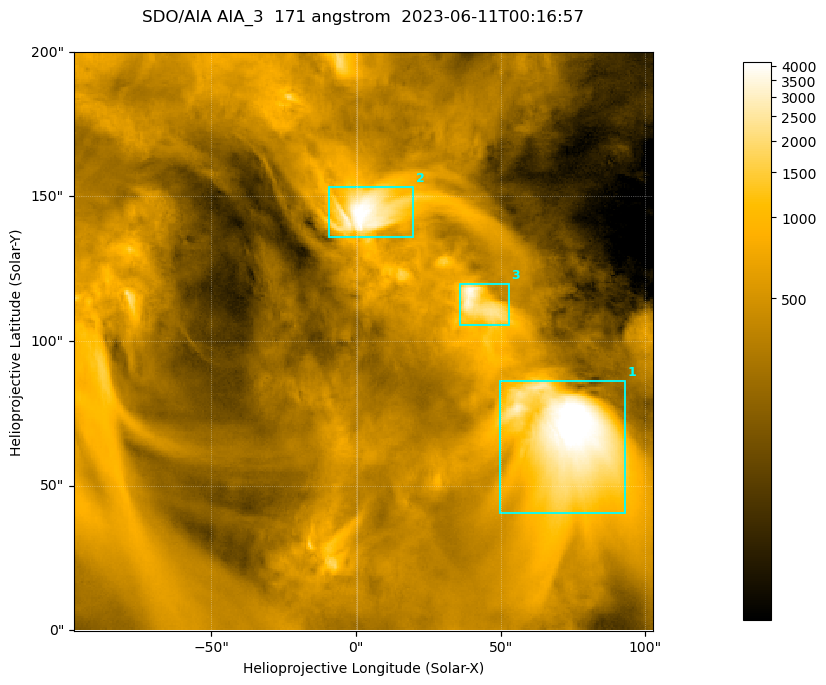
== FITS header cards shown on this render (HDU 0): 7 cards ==
TELESCOP= 'SDO/AIA '
INSTRUME= 'AIA_3   '
WAVELNTH=                  171
WAVEUNIT= 'angstrom'
DATE-OBS= '2023-06-11T00:16:57.351'
CTYPE1  = 'HPLN-TAN'
CTYPE2  = 'HPLT-TAN'

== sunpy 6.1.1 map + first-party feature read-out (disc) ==
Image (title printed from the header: SDO/AIA AIA_3  171 angstrom  2023-06-11T00:16:57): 334 x 334 px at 0.599 arcsec/px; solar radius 945 arcsec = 1577 px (partial field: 1.4% of the solar disc is inside the frame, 100% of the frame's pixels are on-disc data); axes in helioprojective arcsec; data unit not stated in the header (colour bar unlabelled)
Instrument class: DISC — disc imager (sunpy class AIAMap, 171 A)
Bright regions (active regions / flare kernels): reference = the on-disc median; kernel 3 px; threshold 5 sigma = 1101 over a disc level ~361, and >= 1.15x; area >= 111 px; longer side >= 4 px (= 2.4 arcsec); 3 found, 3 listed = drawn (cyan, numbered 1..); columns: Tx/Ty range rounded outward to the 2 arcsec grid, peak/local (2 s.f.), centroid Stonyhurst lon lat
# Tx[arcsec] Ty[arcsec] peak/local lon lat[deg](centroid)
1 50..94 40..86 14 +4 +4
2 -10..20 136..154 12 +0 +9
3 36..54 104..120 10 +3 +7